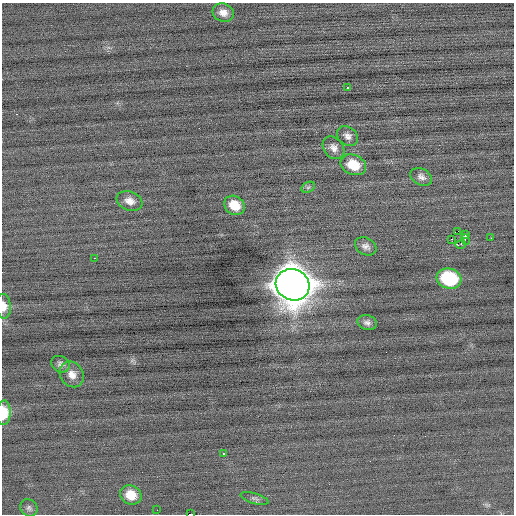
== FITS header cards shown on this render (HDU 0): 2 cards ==
NAXIS1  =                  512 / Axis length
NAXIS2  =                  512 / Axis length

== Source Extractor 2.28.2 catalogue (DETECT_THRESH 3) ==
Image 512 x 512 px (HDU 0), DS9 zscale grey, 1 PNG px = 1 image px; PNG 516 x 516 px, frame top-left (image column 1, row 512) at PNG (2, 3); each listed source drawn as its Kron ellipse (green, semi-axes under 4 px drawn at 4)
Background -0.0316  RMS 0.75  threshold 2.24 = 3 sigma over >= 5 px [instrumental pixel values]
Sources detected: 30; all 30 listed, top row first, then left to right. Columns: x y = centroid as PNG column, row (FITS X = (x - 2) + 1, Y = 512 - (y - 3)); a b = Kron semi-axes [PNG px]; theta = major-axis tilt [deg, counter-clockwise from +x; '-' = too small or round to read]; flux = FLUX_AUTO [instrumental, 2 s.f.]
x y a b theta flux
223 13 11 9 -21 390
348 88 3 2 - 100
348 136 11 9 -37 270
333 148 12 9 -49 320
353 165 13 10 -22 1100
421 177 11 8 -28 250
308 187 7 5 30 100
130 201 13 9 -20 420
234 205 11 9 -37 840
458 231 2 2 - 270
465 235 2 2 - 1600
491 238 2 2 - 94
451 240 3 2 - 200
465 240 5 3 - 46
460 244 5 3 - 2700
366 246 11 8 -28 260
95 258 2 2 - 550
449 279 12 10 -15 3600
293 285 17 15 -23 140000
4 306 12 7 -87 450
367 323 10 7 -17 210
60 364 9 8 - 190
72 374 13 11 -56 470
4 413 12 7 88 930
224 454 3 2 - 270
131 495 11 9 -23 830
255 498 14 5 -17 170
29 508 9 8 - 160
157 510 2 2 - 19
190 514 3 2 - 4400
At the frame edge (FLAGS 8, measured only in part): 3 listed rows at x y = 4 306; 4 413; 190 514